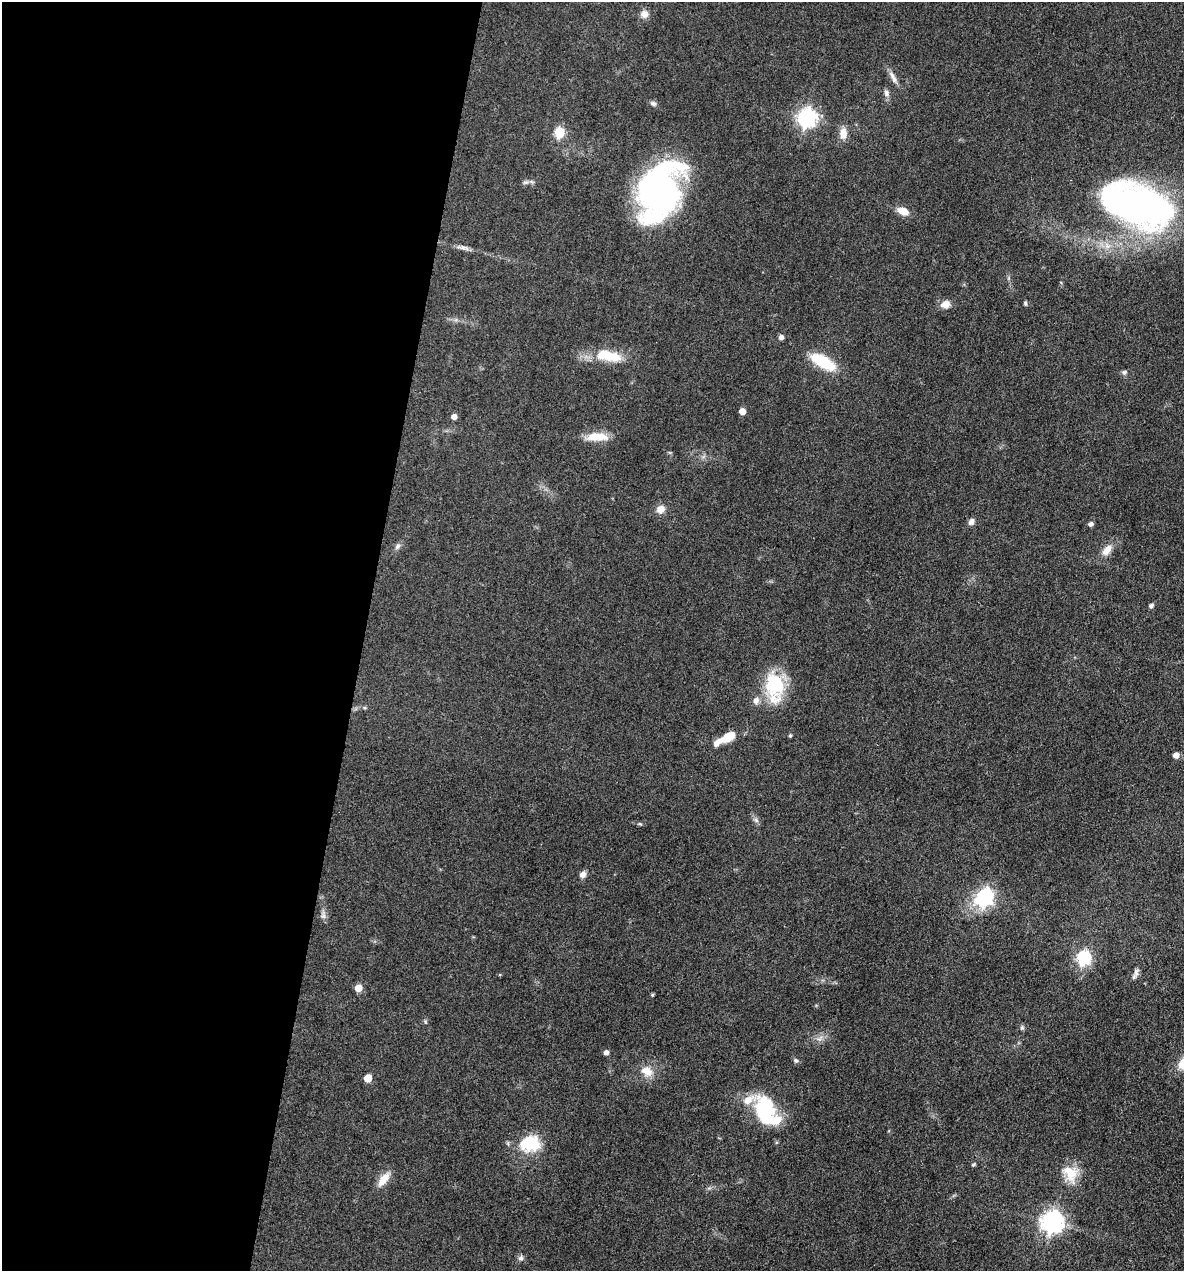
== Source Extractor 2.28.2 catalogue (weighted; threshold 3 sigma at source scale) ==
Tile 5 of 4 x 4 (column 1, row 2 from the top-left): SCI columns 246-1427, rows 2540-3808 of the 5096 x 5079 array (HDU 1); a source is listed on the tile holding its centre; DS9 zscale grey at full resolution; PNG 1186 x 1273 px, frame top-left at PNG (2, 2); no overlay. Shown black and unused: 31% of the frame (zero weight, under 3 of 4 exposures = <1% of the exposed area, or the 3 px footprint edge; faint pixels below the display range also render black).
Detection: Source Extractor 2.28.2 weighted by HDU 2 'WHT'; one run over the whole footprint, this tile lists its part. Background 0.0807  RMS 0.0067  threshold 0.03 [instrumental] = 3 sigma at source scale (4.5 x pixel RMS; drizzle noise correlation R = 1.50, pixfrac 1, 0.05/0.05 arcsec/px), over >= 5 px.
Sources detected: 60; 3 inside a brighter object's white glare — not listed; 3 inside a brighter listed object's ellipse — not listed separately; the other 54 listed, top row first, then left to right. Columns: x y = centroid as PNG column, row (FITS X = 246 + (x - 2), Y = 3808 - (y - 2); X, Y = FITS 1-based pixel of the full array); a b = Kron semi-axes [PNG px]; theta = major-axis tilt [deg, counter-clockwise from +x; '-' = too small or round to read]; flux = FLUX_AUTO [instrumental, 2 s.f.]
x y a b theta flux
644 14 9 9 - 4.8
893 77 20 6 -61 4.1
886 93 10 7 -80 2.6
653 104 8 6 -23 1.9
806 118 7 7 - 290
559 132 6 5 - 41
843 133 15 9 88 6.5
526 182 9 5 18 1.7
659 191 57 37 68 200
1136 205 62 32 -20 320
903 211 14 8 -23 7.7
463 247 19 6 -12 3.4
1025 303 6 4 -76 1.1
945 304 11 9 17 6
781 337 5 5 - 2.8
604 354 21 16 -1 16
823 362 26 11 -30 30
1124 372 7 7 - 1.6
742 411 5 5 - 7.5
454 417 5 5 - 3.9
596 437 25 9 0 14
661 509 9 7 23 6
971 522 8 6 57 3.1
1090 524 5 5 - 2.4
398 546 9 6 57 2.2
1107 550 18 10 53 6.7
1151 606 5 4 - 2
774 686 37 22 -85 38
790 736 4 3 - 1.1
727 737 19 9 33 11
1176 755 5 5 - 4.4
756 820 7 5 -45 1.5
640 824 6 3 -18 0.8
583 875 8 6 63 3.6
985 897 8 7 - 160
323 915 11 8 86 2.7
1084 958 7 6 - 110
1136 972 12 6 76 2.6
358 988 5 5 - 11
652 995 3 3 - 0.87
1022 1028 7 5 69 1.3
819 1039 7 4 -18 1.7
606 1053 5 5 - 2.9
796 1060 6 6 - 1.4
647 1071 18 12 -30 8.6
368 1078 5 5 - 15
764 1109 26 23 63 40
776 1142 5 3 - 0.82
530 1144 28 21 5 24
973 1165 5 5 - 1
1070 1174 23 18 -57 14
384 1179 21 9 51 8.2
1052 1222 8 8 - 460
521 1258 8 7 - 2